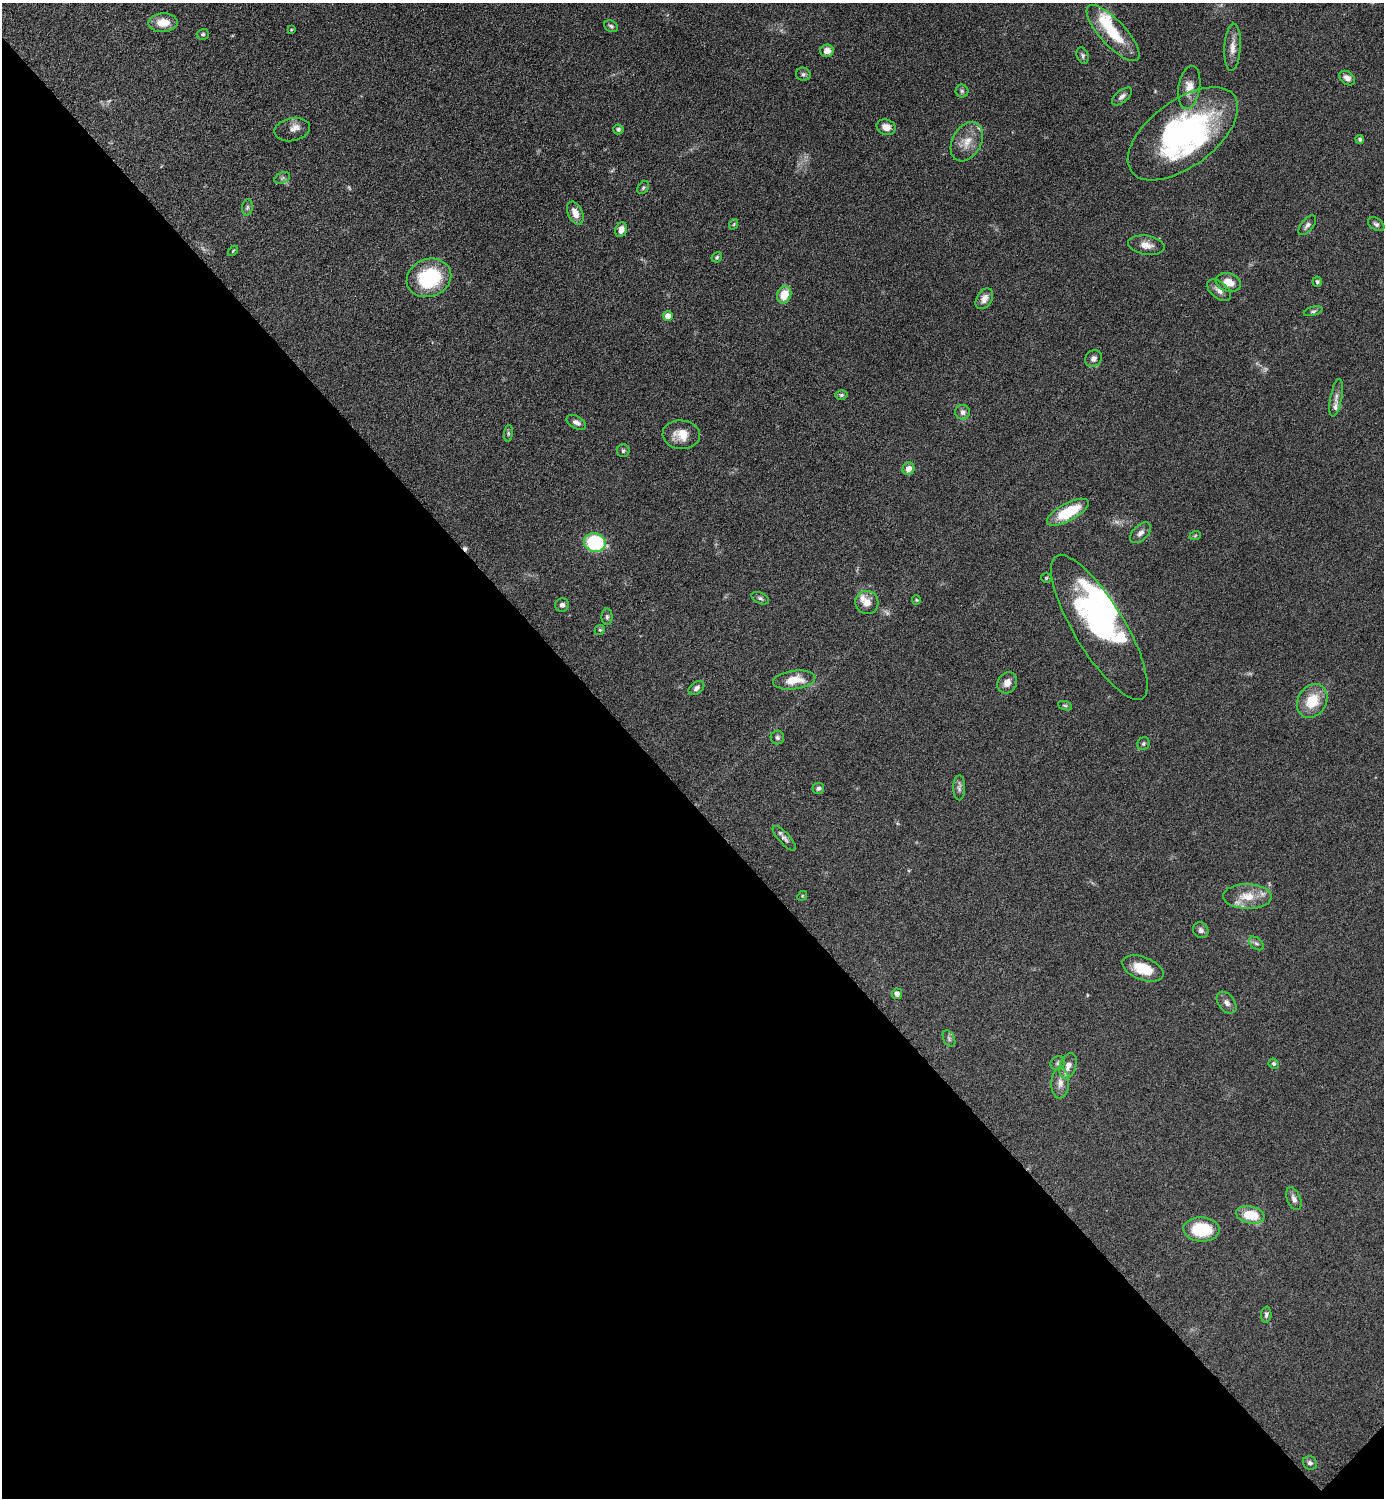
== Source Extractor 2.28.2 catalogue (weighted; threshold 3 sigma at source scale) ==
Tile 14 of 4 x 4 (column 2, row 4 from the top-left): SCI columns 1690-3071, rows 8-1503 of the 6002 x 6002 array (HDU 1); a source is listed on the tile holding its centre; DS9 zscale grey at full resolution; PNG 1386 x 1500 px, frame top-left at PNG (2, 3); each listed source drawn as its Kron ellipse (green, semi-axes under 4 px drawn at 4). Shown black and unused: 47% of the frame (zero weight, under 6 of 12 exposures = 1% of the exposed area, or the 3 px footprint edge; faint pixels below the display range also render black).
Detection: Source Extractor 2.28.2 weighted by HDU 2 'WHT'; one run over the whole footprint, this tile lists its part. Background 0.0871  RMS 0.0038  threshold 0.0156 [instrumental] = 3 sigma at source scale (4.09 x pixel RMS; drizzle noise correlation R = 1.36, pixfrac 0.8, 0.05/0.05 arcsec/px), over >= 5 px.
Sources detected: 98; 3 too faint to see at this stretch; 3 inside a brighter object's white glare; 1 cosmic-ray / hot-pixel residue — neither listed nor drawn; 5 inside a brighter listed object's ellipse — not listed separately; the other 86 listed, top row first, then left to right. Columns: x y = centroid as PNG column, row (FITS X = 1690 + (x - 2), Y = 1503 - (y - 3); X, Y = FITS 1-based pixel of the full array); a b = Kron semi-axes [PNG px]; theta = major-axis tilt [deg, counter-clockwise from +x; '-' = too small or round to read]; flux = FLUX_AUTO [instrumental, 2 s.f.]
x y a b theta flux
163 23 14 9 2 5.6
611 26 7 5 -28 0.8
291 30 4 4 - 0.33
1113 33 36 12 -47 13
203 34 6 5 - 0.6
1233 47 23 8 87 3.4
827 51 6 6 - 2.5
1083 56 8 5 -68 0.84
803 74 7 6 - 0.83
1347 78 9 6 -37 2
1189 87 22 11 81 4.5
962 91 6 6 - 0.79
1122 96 12 6 39 1.4
886 127 10 7 -16 3.1
292 129 18 11 11 2.8
618 129 5 5 - 0.86
1183 134 64 33 37 79
1360 139 4 4 - 0.69
967 142 21 14 61 5.7
282 178 8 5 25 0.76
643 188 7 5 50 0.59
247 207 8 5 83 0.9
575 213 12 7 -65 3.4
734 224 5 3 - 0.36
1376 224 9 6 -33 0.96
1307 225 12 6 51 1.2
621 230 7 5 68 2.3
1146 245 18 9 -9 3
233 251 6 3 46 0.37
717 257 5 4 - 0.56
429 278 23 18 21 25
1228 282 13 9 -16 4.3
1317 282 5 5 - 0.72
1219 290 14 8 -38 2.1
784 295 9 7 69 6.7
984 299 11 7 59 2.2
1313 311 9 4 17 0.69
668 316 5 5 - 4
1093 358 9 7 49 1.5
841 395 6 5 - 0.66
1336 398 19 5 79 1.9
962 412 7 7 - 1.6
576 422 10 6 -29 1.6
508 433 8 4 83 0.6
681 435 19 14 -4 5.8
623 451 6 6 - 0.72
908 469 6 5 - 2.8
1068 512 23 9 28 15
1140 533 13 7 44 1.8
1195 536 6 3 20 0.41
595 543 11 9 -16 28
1046 578 5 4 - 0.54
760 598 9 5 -24 0.91
916 600 4 4 - 0.38
867 603 12 11 - 3.4
562 605 7 6 - 1.2
607 617 8 5 -89 0.78
1099 627 83 25 -59 53
600 630 5 4 - 0.48
794 680 21 9 7 6.7
1007 683 11 9 57 2.5
696 688 9 5 37 1.3
1312 701 18 14 56 9.6
1065 706 7 4 -22 0.57
777 738 7 6 - 0.85
1143 744 6 6 - 0.74
818 788 6 5 - 0.88
959 788 12 6 90 1.3
784 838 16 5 -48 1.5
802 896 5 4 - 0.39
1247 897 24 12 -1 7.3
1201 930 8 7 - 1.1
1256 943 8 5 -39 0.82
1143 968 21 11 -21 9.2
897 994 5 5 - 1.3
1227 1003 12 8 -53 1.8
949 1039 9 5 -64 0.88
1058 1063 7 6 - 0.91
1274 1064 5 5 - 0.64
1068 1066 13 8 69 2.5
1060 1083 15 9 87 2.8
1294 1199 12 6 -68 1.7
1250 1215 14 8 -11 9.8
1201 1229 18 12 -3 16
1266 1315 8 5 86 0.81
1310 1463 7 6 - 1.1